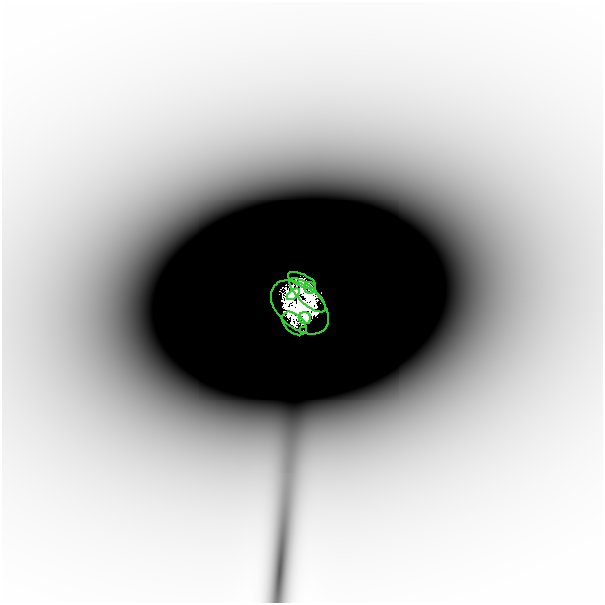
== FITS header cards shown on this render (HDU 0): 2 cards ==
NAXIS1  =                  601
NAXIS2  =                  601

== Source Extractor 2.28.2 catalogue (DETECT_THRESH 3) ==
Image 601 x 601 px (HDU 0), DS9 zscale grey, 1 PNG px = 1 image px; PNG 605 x 605 px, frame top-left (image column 1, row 601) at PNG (2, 2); each listed source drawn as its Kron ellipse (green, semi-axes under 4 px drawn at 4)
Background -1.04e-05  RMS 3.3e-06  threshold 9.87e-06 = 3 sigma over >= 5 px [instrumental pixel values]
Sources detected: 8; all 8 listed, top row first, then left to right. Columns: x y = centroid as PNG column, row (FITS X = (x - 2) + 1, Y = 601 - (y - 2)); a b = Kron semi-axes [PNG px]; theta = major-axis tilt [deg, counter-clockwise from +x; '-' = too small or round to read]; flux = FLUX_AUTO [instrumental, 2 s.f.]
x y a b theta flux
302 280 15 6 -25 0.53
310 288 6 5 - 0.28
293 294 7 4 42 1.1
308 295 23 9 -43 3.2
300 307 33 21 -40 6.4
305 318 6 6 - 0.96
294 323 14 9 -42 0.61
303 330 2 2 - 0.014